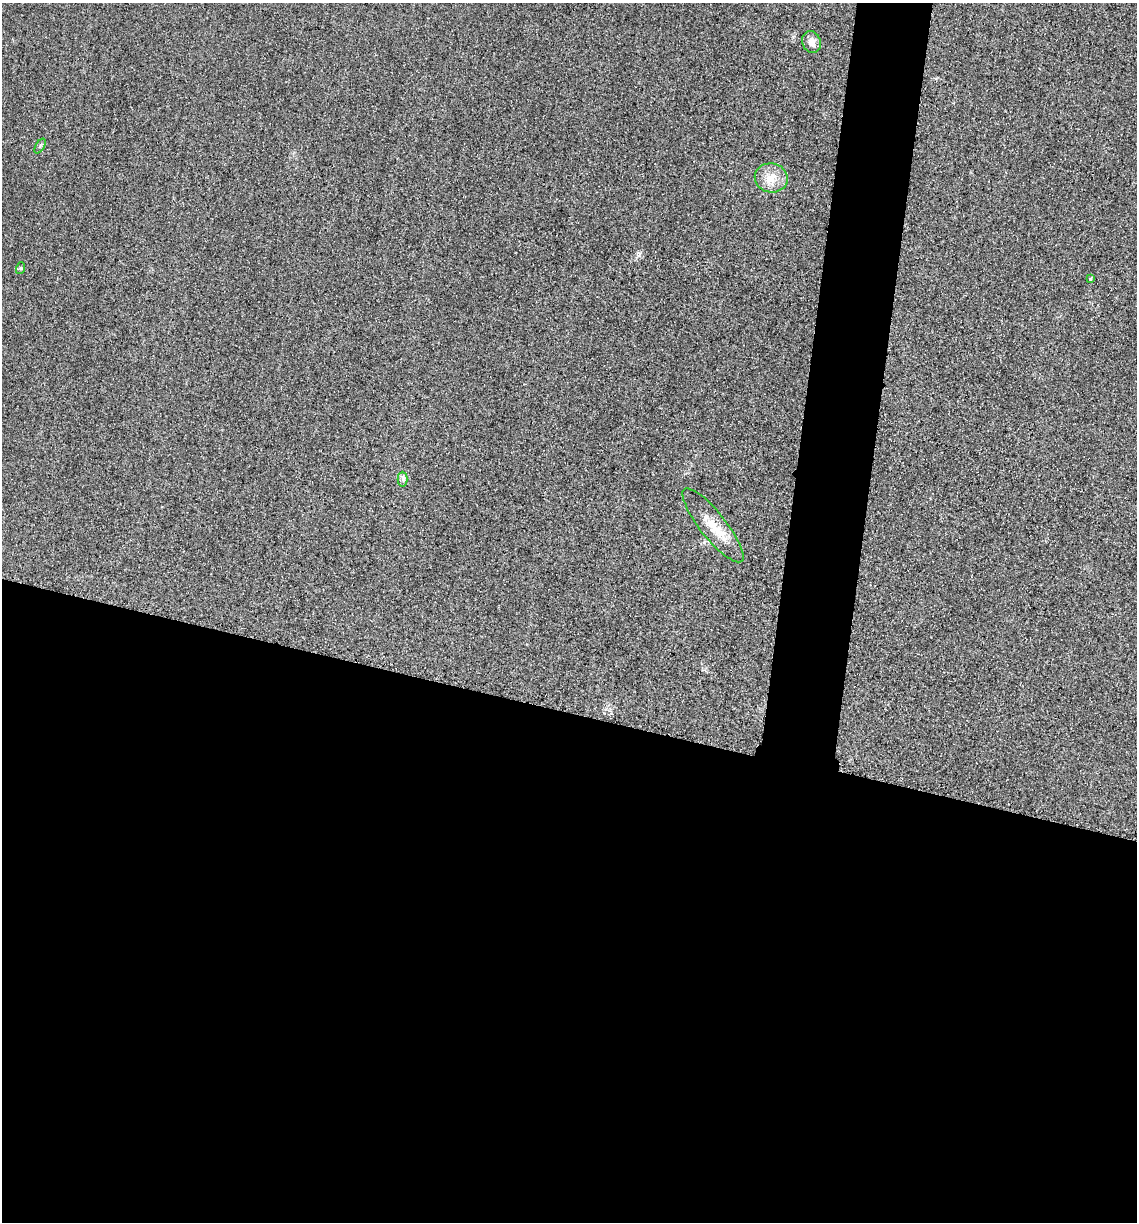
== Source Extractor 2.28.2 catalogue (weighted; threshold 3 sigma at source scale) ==
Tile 14 of 4 x 4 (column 2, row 4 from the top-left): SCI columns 1393-2527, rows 20-1239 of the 4939 x 4919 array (HDU 1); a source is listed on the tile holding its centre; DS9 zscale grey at full resolution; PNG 1139 x 1224 px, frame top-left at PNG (2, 3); each listed source drawn as its Kron ellipse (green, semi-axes under 4 px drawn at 4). Shown black and unused: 46% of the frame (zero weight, under 3 of 4 exposures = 3% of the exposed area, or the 3 px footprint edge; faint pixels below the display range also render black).
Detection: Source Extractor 2.28.2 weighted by HDU 2 'WHT'; one run over the whole footprint, this tile lists its part. Background 0.0863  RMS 0.018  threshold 0.0816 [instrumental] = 3 sigma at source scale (4.5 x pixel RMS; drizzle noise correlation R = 1.50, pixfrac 1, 0.05/0.05 arcsec/px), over >= 5 px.
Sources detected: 7; all 7 listed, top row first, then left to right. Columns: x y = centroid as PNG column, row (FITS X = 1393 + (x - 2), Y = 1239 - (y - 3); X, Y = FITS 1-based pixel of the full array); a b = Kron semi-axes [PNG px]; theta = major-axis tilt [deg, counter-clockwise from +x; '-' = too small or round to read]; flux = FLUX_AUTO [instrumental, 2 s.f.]
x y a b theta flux
812 42 11 9 -69 13
40 146 8 3 58 2.6
771 178 16 14 -11 26
21 268 6 4 71 2.3
1090 279 4 3 - 2.1
403 479 7 5 -90 4.5
713 525 46 13 -51 44